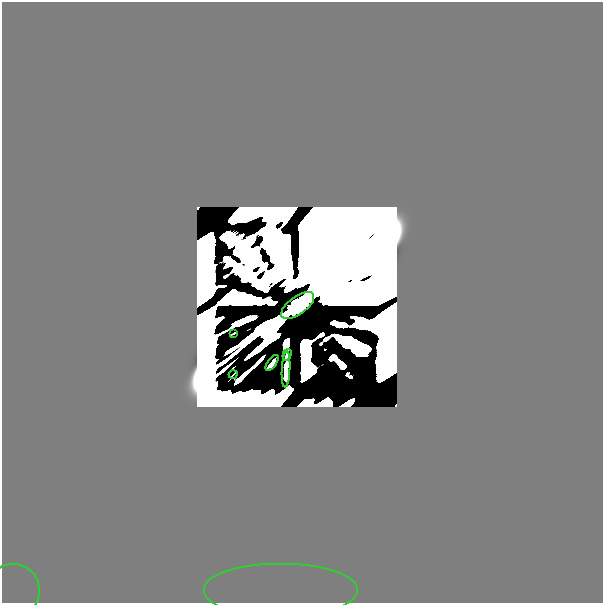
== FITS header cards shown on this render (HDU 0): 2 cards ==
NAXIS1  =                  601
NAXIS2  =                  601

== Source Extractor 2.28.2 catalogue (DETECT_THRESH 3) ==
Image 601 x 601 px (HDU 0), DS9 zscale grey, 1 PNG px = 1 image px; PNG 605 x 605 px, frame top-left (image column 1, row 601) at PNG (2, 2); each listed source drawn as its Kron ellipse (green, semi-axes under 4 px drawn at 4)
Background 0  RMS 1.9e-34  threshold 5.66e-34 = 3 sigma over >= 5 px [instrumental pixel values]
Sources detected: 16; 8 with non-positive FLUX_AUTO (blend fragments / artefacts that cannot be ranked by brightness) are neither listed nor drawn; the other 8 listed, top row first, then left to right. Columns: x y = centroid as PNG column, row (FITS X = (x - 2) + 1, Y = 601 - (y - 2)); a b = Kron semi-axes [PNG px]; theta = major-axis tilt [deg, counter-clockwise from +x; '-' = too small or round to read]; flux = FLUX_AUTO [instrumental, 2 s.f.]
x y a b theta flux
298 305 19 9 36 1.8e+01
233 333 4 2 - 4.2e-11
287 355 6 2 73 3.4e-10
272 363 9 3 53 2.7e-11
286 370 18 4 87 4.7e-10
233 374 4 2 - 1.4e-11
13 591 27 26 - 3.1e-17
281 591 77 27 0 4.5e-13
At the frame edge (FLAGS 8, measured only in part): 3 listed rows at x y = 298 305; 13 591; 281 591
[8 non-positive-flux detections neither listed nor drawn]